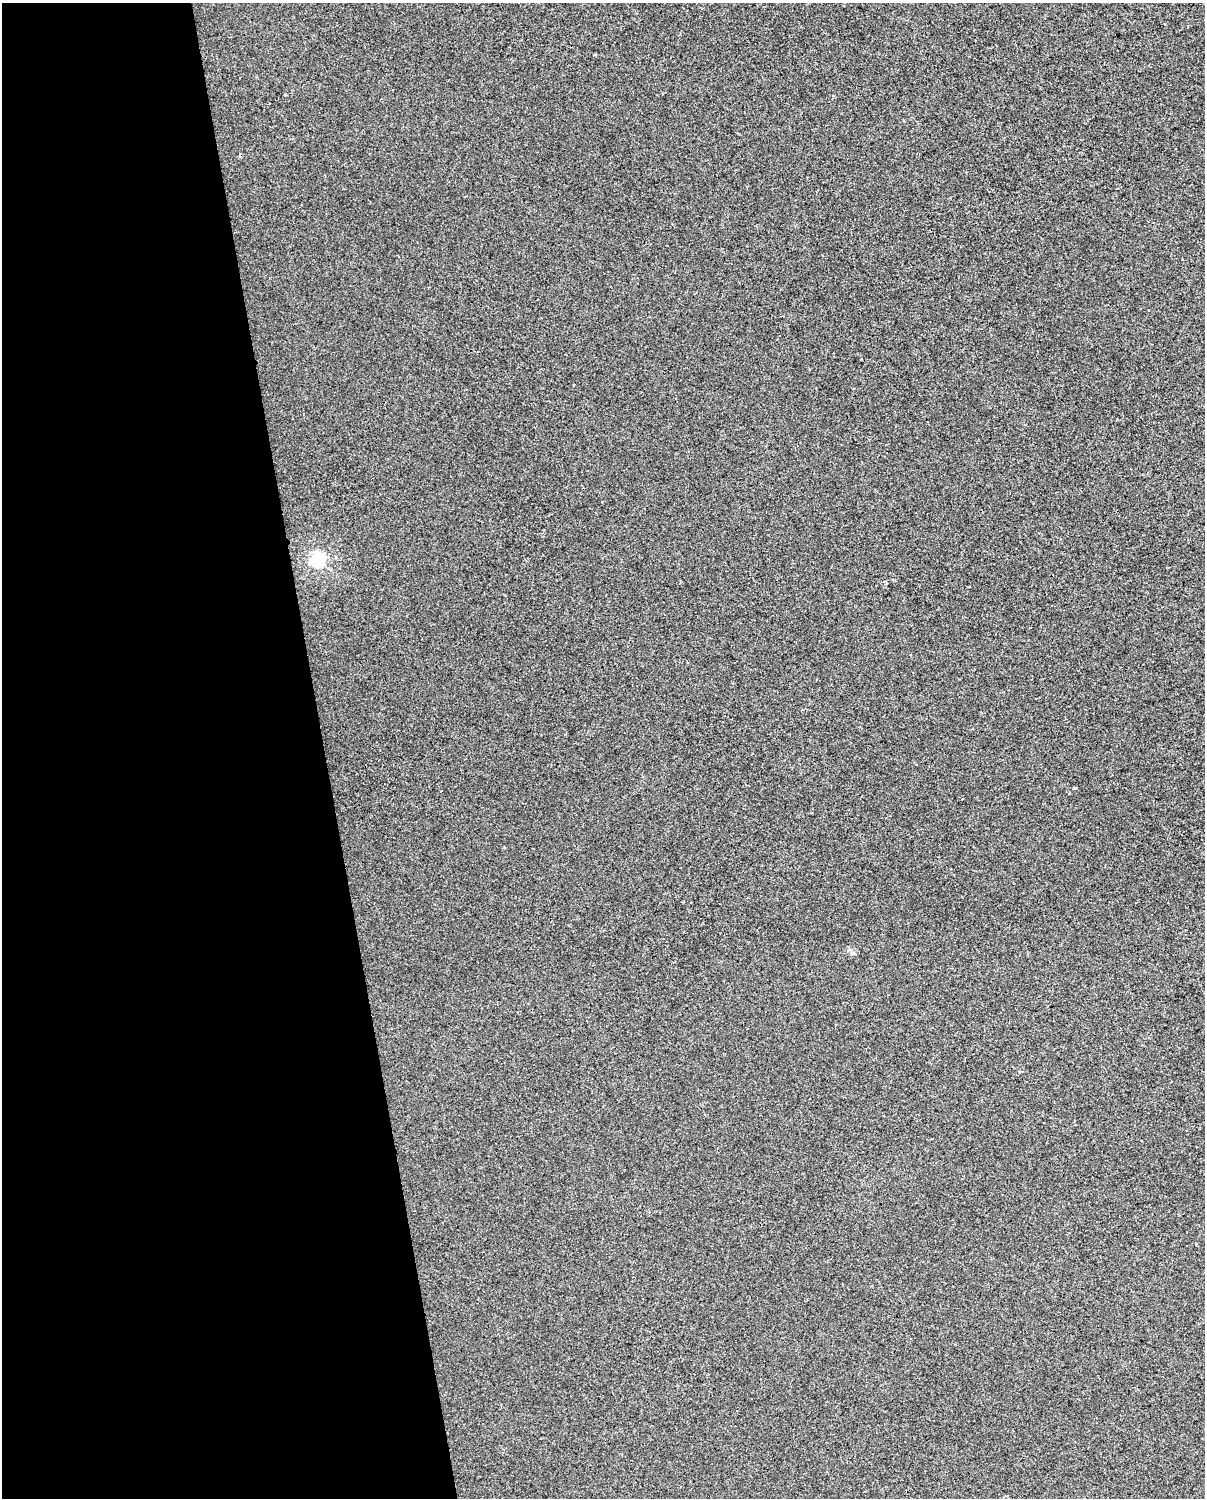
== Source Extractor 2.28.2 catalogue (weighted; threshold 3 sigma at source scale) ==
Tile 5 of 4 x 3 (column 1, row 2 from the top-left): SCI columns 1-1203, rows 1565-3060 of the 4811 x 4580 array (HDU 1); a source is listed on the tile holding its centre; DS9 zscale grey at full resolution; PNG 1207 x 1500 px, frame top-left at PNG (2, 3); no overlay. Shown black and unused: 27% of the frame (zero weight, under 2 of 3 exposures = <1% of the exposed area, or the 3 px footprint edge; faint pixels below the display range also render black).
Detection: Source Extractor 2.28.2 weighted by HDU 2 'WHT'; one run over the whole footprint, this tile lists its part. Background -4.88e-06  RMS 0.0056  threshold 0.0252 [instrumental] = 3 sigma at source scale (4.5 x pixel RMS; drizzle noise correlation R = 1.50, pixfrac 1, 0.0396/0.0396 arcsec/px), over >= 5 px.
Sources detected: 3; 1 cosmic-ray / hot-pixel residue — not listed; the other 2 listed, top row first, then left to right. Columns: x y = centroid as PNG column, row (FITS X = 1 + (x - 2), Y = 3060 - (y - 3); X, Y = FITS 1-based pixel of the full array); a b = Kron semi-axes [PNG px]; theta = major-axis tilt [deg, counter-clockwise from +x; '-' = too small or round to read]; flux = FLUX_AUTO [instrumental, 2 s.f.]
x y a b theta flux
318 559 6 6 - 110
1019 1072 4 3 - 0.68